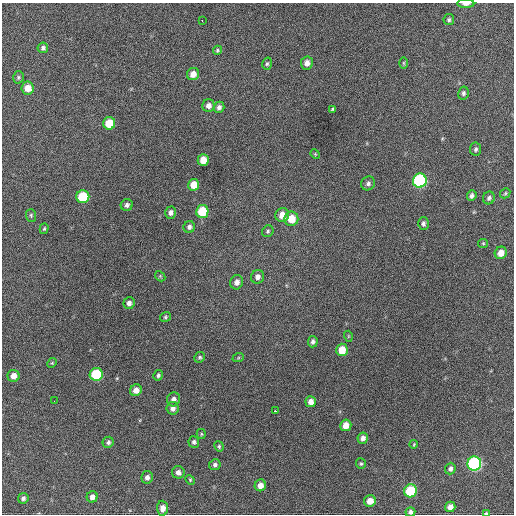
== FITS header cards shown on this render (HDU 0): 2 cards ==
NAXIS1  =                  512 / Axis length
NAXIS2  =                  512 / Axis length

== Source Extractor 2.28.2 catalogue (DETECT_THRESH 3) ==
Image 512 x 512 px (HDU 0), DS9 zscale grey, 1 PNG px = 1 image px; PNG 516 x 516 px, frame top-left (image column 1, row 512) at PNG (2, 3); each listed source drawn as its Kron ellipse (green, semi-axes under 4 px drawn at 4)
Background 714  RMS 20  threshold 59.4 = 3 sigma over >= 5 px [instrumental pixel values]
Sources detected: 81; all 81 listed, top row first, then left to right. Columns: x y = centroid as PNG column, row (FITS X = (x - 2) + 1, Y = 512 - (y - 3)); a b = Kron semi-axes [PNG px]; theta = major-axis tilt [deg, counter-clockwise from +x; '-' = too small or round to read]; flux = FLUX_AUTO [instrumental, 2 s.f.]
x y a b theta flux
466 4 8 3 -1 5100
449 20 5 5 - 2800
202 21 3 2 - 3200
43 48 5 5 - 3300
217 50 5 4 - 1700
307 63 6 6 - 7500
404 63 5 3 - 1400
267 64 6 4 73 2300
193 74 6 6 - 11000
18 77 6 5 - 2400
28 88 6 6 - 15000
463 93 7 5 77 3400
208 106 6 6 - 6500
219 107 6 5 - 4600
332 109 3 2 - 1500
109 123 6 6 - 33000
476 149 6 5 - 2900
315 154 5 4 - 1300
203 160 6 5 - 17000
420 181 7 7 - 190000
368 183 7 6 - 4200
194 185 6 5 - 19000
505 193 6 4 47 2000
472 196 5 4 - 4100
83 197 6 6 - 58000
489 198 6 6 - 3700
127 205 6 6 - 4100
202 211 6 6 - 44000
171 213 6 5 - 5300
31 215 6 5 - 2300
282 215 7 7 - 14000
291 219 7 7 - 23000
423 223 6 5 - 3800
189 227 6 5 - 4000
44 229 5 4 - 1800
268 231 6 5 - 2400
483 243 5 4 - 1500
501 253 6 6 - 13000
160 276 6 4 -47 1400
258 277 7 6 - 6300
237 282 7 6 - 7000
129 303 6 5 - 5200
165 317 5 4 - 1900
348 336 5 3 - 1200
313 342 6 5 - 4000
342 350 6 5 - 22000
200 357 5 5 - 2400
238 358 6 4 19 1500
52 363 5 4 - 1500
96 374 6 6 - 76000
158 375 5 5 - 2600
13 376 6 6 - 10000
136 390 6 5 - 9900
173 399 7 6 - 6600
54 401 2 2 - 1700
311 402 5 5 - 9000
173 408 6 6 - 6100
275 411 3 2 - 4100
346 425 6 5 - 13000
201 434 5 4 - 1800
363 438 6 5 - 5800
108 442 6 5 - 3300
194 442 5 5 - 3300
414 444 4 3 - 1200
219 446 5 4 - 2000
361 464 5 5 - 2200
474 464 7 7 - 230000
215 465 6 5 - 3400
450 469 6 5 - 4200
178 472 6 6 - 5900
147 477 6 5 - 5500
190 480 5 4 - 1500
260 485 6 5 - 9900
410 491 6 6 - 75000
92 497 5 5 - 6400
23 498 5 5 - 3600
370 501 6 6 - 14000
450 507 5 5 - 7600
163 508 7 5 -88 7300
410 512 5 4 - 4300
486 513 4 2 - 2300
At the frame edge (FLAGS 8, measured only in part): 3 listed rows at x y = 466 4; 410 512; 486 513